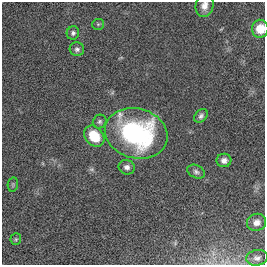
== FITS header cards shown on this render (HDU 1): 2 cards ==
NAXIS1  =                  263
NAXIS2  =                  263

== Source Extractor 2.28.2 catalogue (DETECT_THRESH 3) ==
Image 263 x 263 px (HDU 1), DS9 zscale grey, 1 PNG px = 1 image px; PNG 267 x 267 px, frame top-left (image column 1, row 263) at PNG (2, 2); each listed source drawn as its Kron ellipse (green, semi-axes under 4 px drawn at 4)
Background 0.00539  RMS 0.035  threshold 0.104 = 3 sigma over >= 5 px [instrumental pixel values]
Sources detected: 16; all 16 listed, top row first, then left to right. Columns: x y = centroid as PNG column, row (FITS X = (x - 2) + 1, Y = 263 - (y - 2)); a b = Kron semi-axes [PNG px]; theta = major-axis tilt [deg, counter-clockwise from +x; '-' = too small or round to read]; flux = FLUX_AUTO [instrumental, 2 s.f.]
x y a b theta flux
204 6 11 9 76 17
98 24 6 5 - 3.6
260 29 9 8 - 40
73 33 6 6 - 5.9
77 49 7 7 - 7
201 116 8 5 46 6.7
100 122 7 6 - 5.4
136 133 32 25 -15 370
94 136 11 9 -50 64
224 160 7 6 - 11
127 167 8 7 - 11
196 172 9 6 -27 6.9
13 184 7 5 80 4.3
257 222 10 8 24 14
16 239 6 5 - 3.9
257 258 11 8 10 9.5
At the frame edge (FLAGS 8, measured only in part): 2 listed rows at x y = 204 6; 260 29